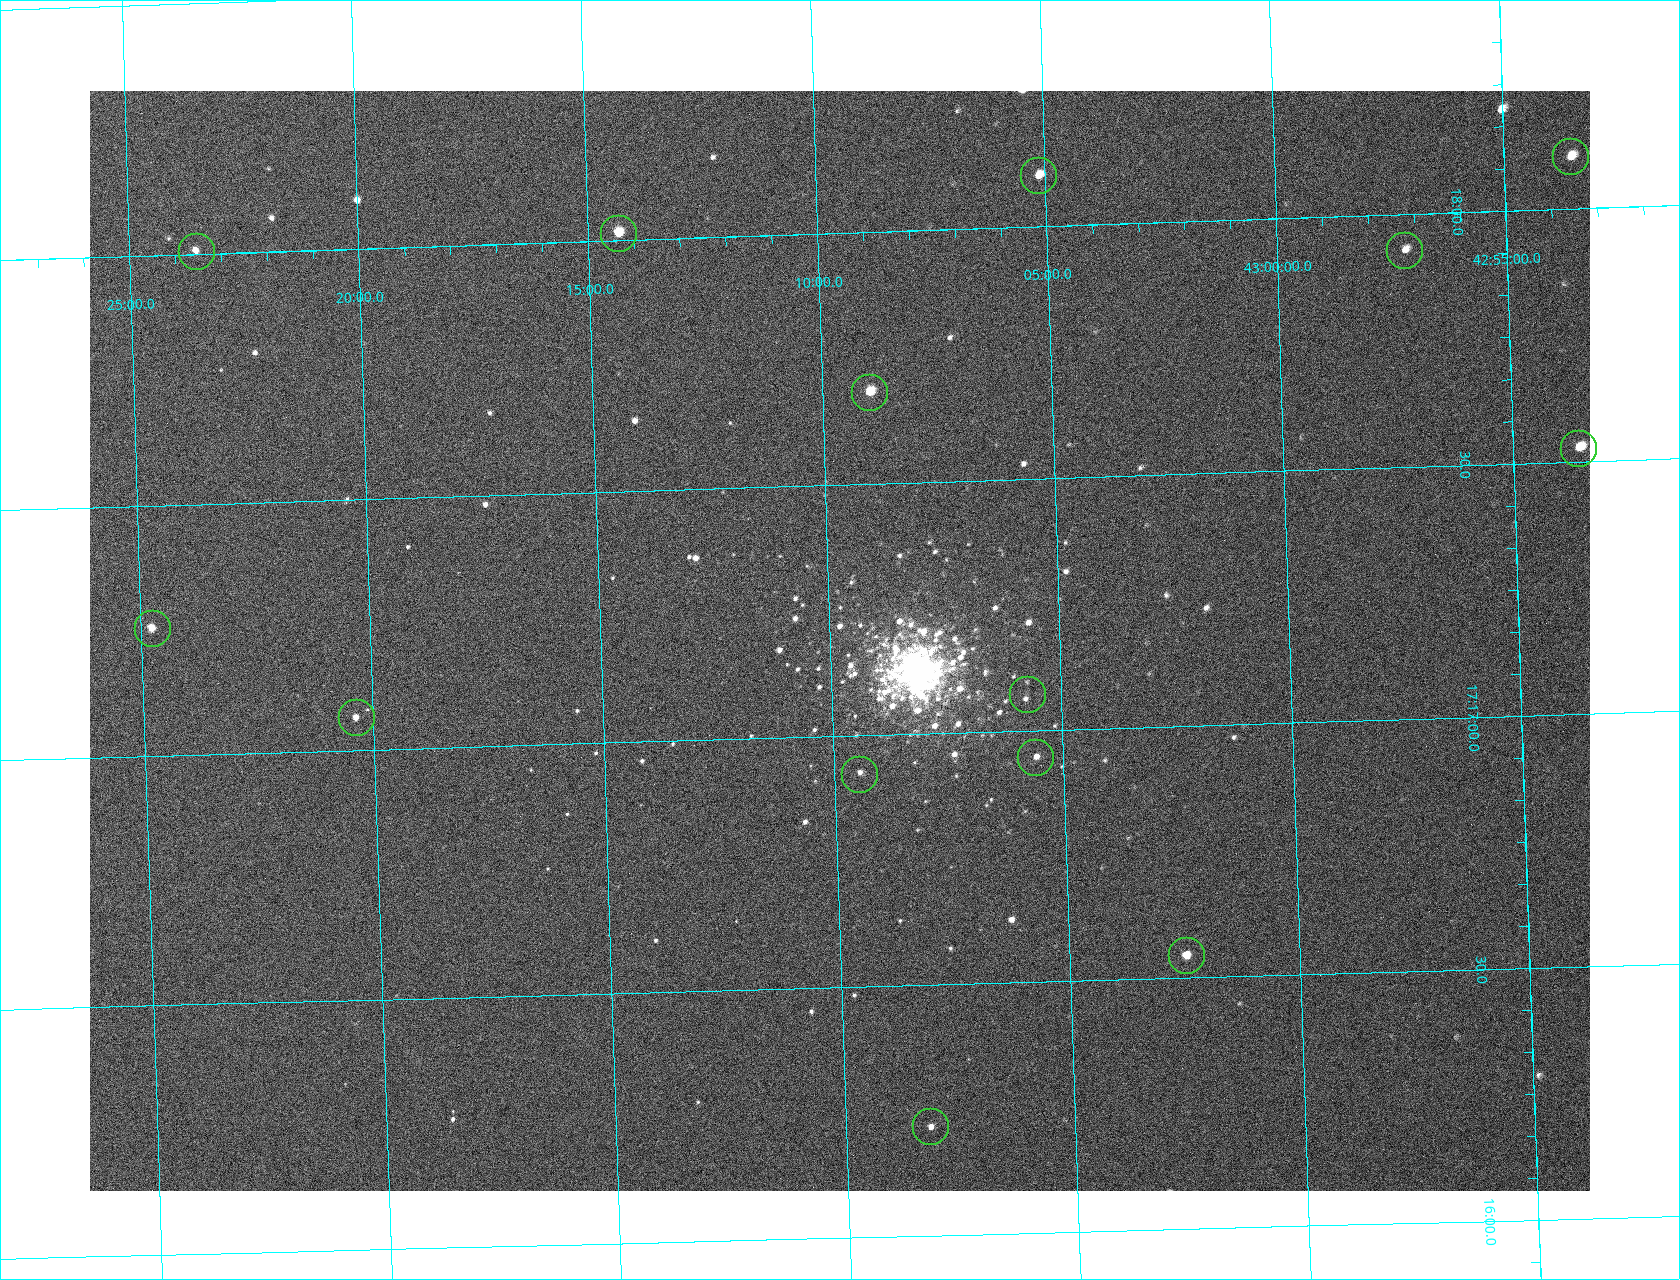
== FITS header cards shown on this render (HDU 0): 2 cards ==
NAXIS1  =                 1500 / length of data axis 1
NAXIS2  =                 1100 / length of data axis 2

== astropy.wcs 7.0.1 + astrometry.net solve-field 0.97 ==
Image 1500 x 1100 px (HDU 0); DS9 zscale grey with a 90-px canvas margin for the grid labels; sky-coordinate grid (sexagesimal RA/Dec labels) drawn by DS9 from the SOLVED WCS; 14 Tycho-2 reference stars matched to detected sources circled (green)
Header WCS: none
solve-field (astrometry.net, Tycho-2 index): SOLVED blind (the file carries no WCS)
Solved WCS: RA---TAN-SIP/DEC--TAN-SIP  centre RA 17:17:11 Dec +43:10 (259.30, +43.16 deg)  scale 1.31 arcsec/px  FOV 32.7' x 24.0'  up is +92 deg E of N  parity flipped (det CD > 0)
(file carries no celestial WCS; the grid is the blind solution)
Tycho-2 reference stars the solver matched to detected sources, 14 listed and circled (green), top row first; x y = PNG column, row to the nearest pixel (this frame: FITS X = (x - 90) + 1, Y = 1100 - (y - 91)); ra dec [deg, ICRS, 3 dp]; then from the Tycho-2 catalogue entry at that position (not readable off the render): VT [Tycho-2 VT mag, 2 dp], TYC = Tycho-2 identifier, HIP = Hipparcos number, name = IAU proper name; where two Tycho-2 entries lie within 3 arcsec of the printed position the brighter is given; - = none
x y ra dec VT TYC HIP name
1570 156 259.526 +42.893 11.47 3081-438-1 - -
1038 175 259.525 +43.086 11.26 3081-42-1 - -
618 233 259.504 +43.239 10.23 3085-1311-1 - -
1404 250 259.482 +42.954 11.64 3081-179-1 - -
196 251 259.502 +43.392 11.31 3085-1291-1 - -
869 392 259.421 +43.150 9.85 3085-1332-1 - -
1578 448 259.382 +42.893 11.00 3081-677-1 - -
152 628 259.314 +43.413 10.68 3085-1254-1 - -
1027 694 259.268 +43.096 11.28 3081-389-1 - -
356 717 259.266 +43.340 11.35 3085-884-1 - -
1035 757 259.237 +43.094 11.85 3081-200-1 - -
859 774 259.231 +43.157 11.36 3085-1350-1 - -
1186 955 259.136 +43.041 10.97 3081-510-1 - -
930 1126 259.055 +43.136 12.05 3085-1199-1 - -